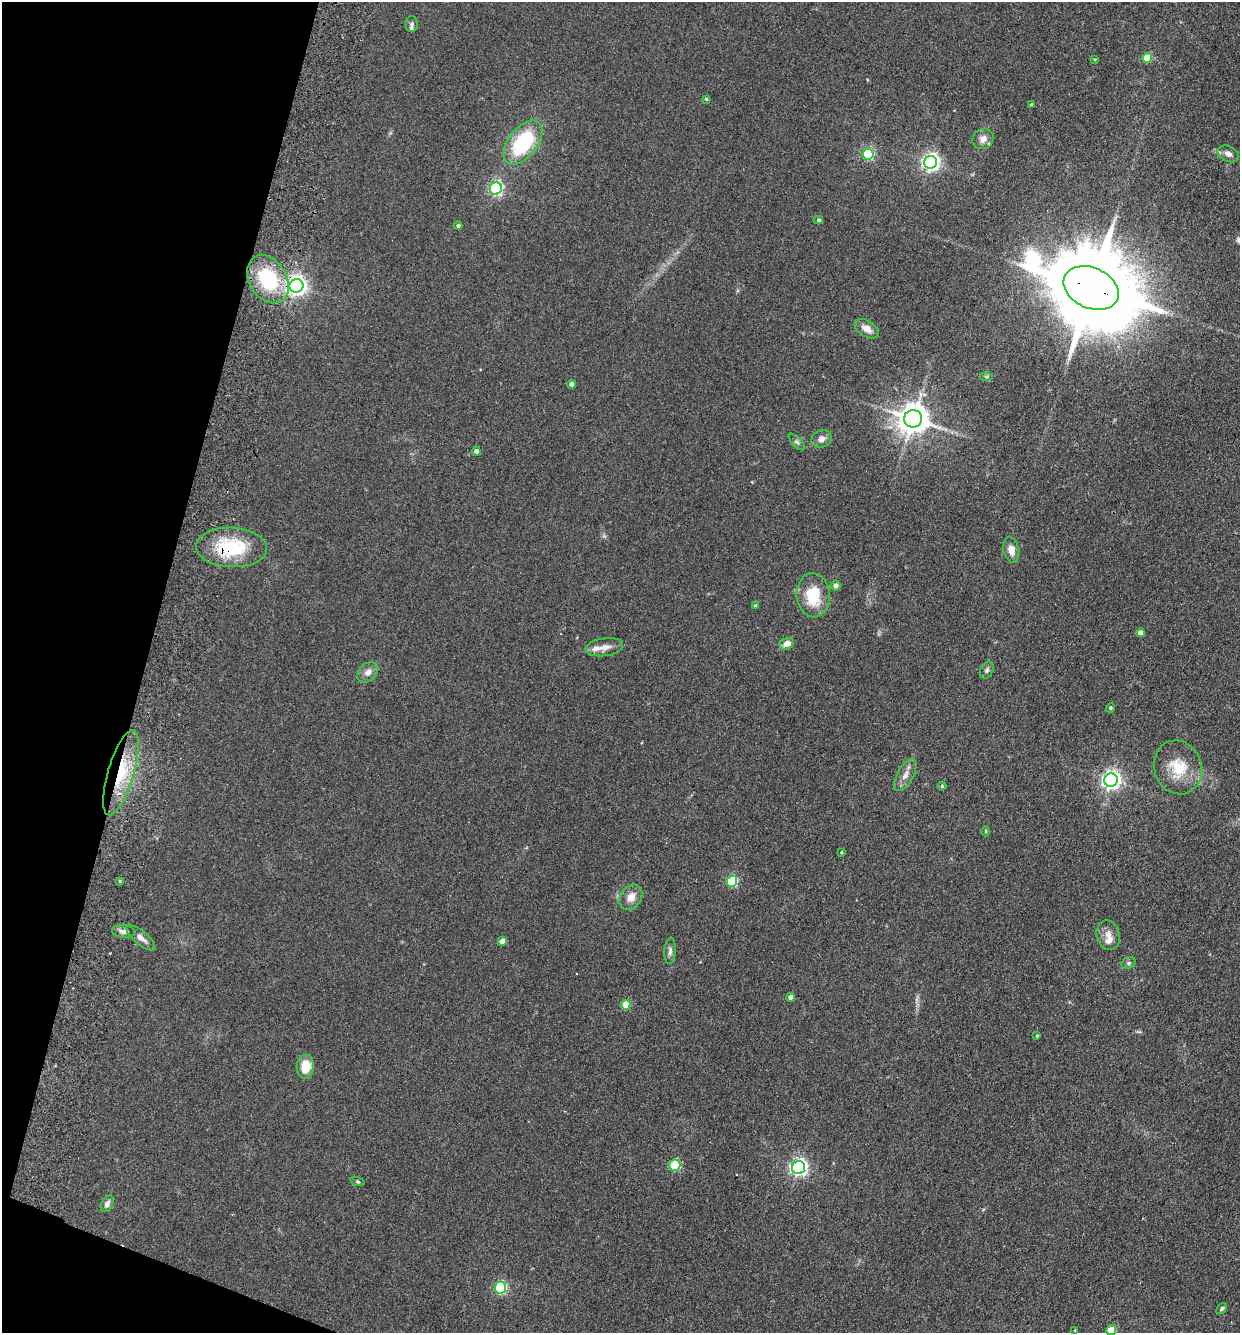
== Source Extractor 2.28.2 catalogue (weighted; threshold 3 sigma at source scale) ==
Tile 9 of 4 x 4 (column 1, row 3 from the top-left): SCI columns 316-1553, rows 1354-2684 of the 5452 x 5368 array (HDU 1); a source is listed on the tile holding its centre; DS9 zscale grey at full resolution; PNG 1242 x 1335 px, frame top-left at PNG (2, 2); each listed source drawn as its Kron ellipse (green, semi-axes under 4 px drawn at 4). Shown black and unused: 13% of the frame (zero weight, under 2 of 3 exposures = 3% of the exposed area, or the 3 px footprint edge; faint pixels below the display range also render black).
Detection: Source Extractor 2.28.2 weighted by HDU 2 'WHT'; one run over the whole footprint, this tile lists its part. Background 0.15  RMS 0.011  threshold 0.0505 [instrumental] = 3 sigma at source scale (4.5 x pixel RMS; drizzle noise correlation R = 1.50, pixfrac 1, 0.05/0.05 arcsec/px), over >= 5 px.
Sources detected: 68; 3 cosmic-ray / hot-pixel residue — neither listed nor drawn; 3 inside a brighter listed object's ellipse — not listed separately; the other 62 listed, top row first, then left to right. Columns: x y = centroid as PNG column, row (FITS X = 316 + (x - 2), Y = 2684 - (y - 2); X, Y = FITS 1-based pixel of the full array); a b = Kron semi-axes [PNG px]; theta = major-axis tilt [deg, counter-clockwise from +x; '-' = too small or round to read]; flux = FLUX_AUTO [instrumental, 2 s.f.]
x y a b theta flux
411 24 8 6 88 2.7
1147 58 5 5 - 33
1094 59 3 3 - 1
706 99 4 3 - 1.3
1032 104 3 3 - 1.6
983 139 11 9 37 7
523 143 25 14 52 84
868 154 5 5 - 110
1228 154 11 7 -26 5.7
931 162 6 6 - 410
496 188 6 6 - 220
819 220 4 4 - 1.8
458 226 4 4 - 2.6
268 279 26 18 -58 77
296 286 7 6 - 580
1091 288 29 20 -24 18000
867 329 13 8 -32 8.7
986 377 6 4 0 1.7
572 384 4 4 - 6
913 419 9 8 - 1800
822 439 10 8 22 6.3
797 442 11 4 -45 2.6
476 451 4 4 - 4.8
231 547 35 19 -3 70
1011 550 13 7 -76 9.3
835 586 5 5 - 5.4
813 595 22 16 -86 42
755 605 4 3 - 1.2
1140 633 4 4 - 5.9
787 644 7 5 20 8.7
604 647 19 9 8 9
987 670 9 6 62 2.8
368 672 12 8 44 7.4
1110 708 4 4 - 1.7
1178 767 27 23 -69 36
121 773 44 13 73 57
905 775 18 8 62 8.6
1111 780 7 6 - 510
942 786 4 4 - 1.3
986 831 5 3 - 1.1
841 852 3 3 - 2.4
120 881 4 3 - 1.2
732 881 5 5 - 88
631 897 13 10 56 10
123 931 11 6 -6 4.2
1108 935 15 11 -76 9.6
141 938 18 6 -40 6.8
502 941 4 4 - 11
670 951 13 5 86 4.1
1129 963 7 5 21 2.3
791 997 4 4 - 6.5
626 1005 5 5 - 29
1037 1036 4 3 - 1.1
305 1066 12 8 84 22
675 1165 6 5 - 70
799 1168 6 6 - 370
358 1182 7 3 -19 1.3
107 1204 9 5 63 4
500 1288 6 5 - 120
1222 1309 6 4 50 1.8
1075 1330 3 3 - 0.71
1111 1330 5 5 - 26
Overlapping masked pixels (flux is a lower limit): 4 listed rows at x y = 296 286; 1091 288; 231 547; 121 773
Isophote crosses this tile's border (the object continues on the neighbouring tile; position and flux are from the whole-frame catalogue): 1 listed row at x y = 1111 1330